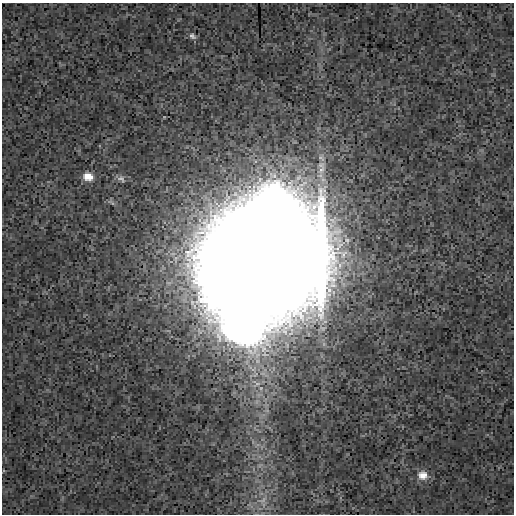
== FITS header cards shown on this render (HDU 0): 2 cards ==
NAXIS1  =                  512
NAXIS2  =                  512

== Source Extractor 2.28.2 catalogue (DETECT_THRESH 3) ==
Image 512 x 512 px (HDU 0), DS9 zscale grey, 1 PNG px = 1 image px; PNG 516 x 516 px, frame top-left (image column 1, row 512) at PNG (2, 3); no overlay
Background 3.61e-04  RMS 0.0014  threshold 0.00423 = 3 sigma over >= 5 px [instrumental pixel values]
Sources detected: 6; all 6 listed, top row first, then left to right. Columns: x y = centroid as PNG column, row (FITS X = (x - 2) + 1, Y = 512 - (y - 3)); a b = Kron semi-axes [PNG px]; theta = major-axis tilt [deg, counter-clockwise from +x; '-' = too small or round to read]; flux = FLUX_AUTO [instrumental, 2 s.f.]
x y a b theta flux
192 36 9 6 -40 0.29
88 177 10 8 -12 0.91
121 179 11 7 -24 0.35
260 260 50 44 30 7900
423 475 12 11 - 0.95
263 500 11 5 45 0.43